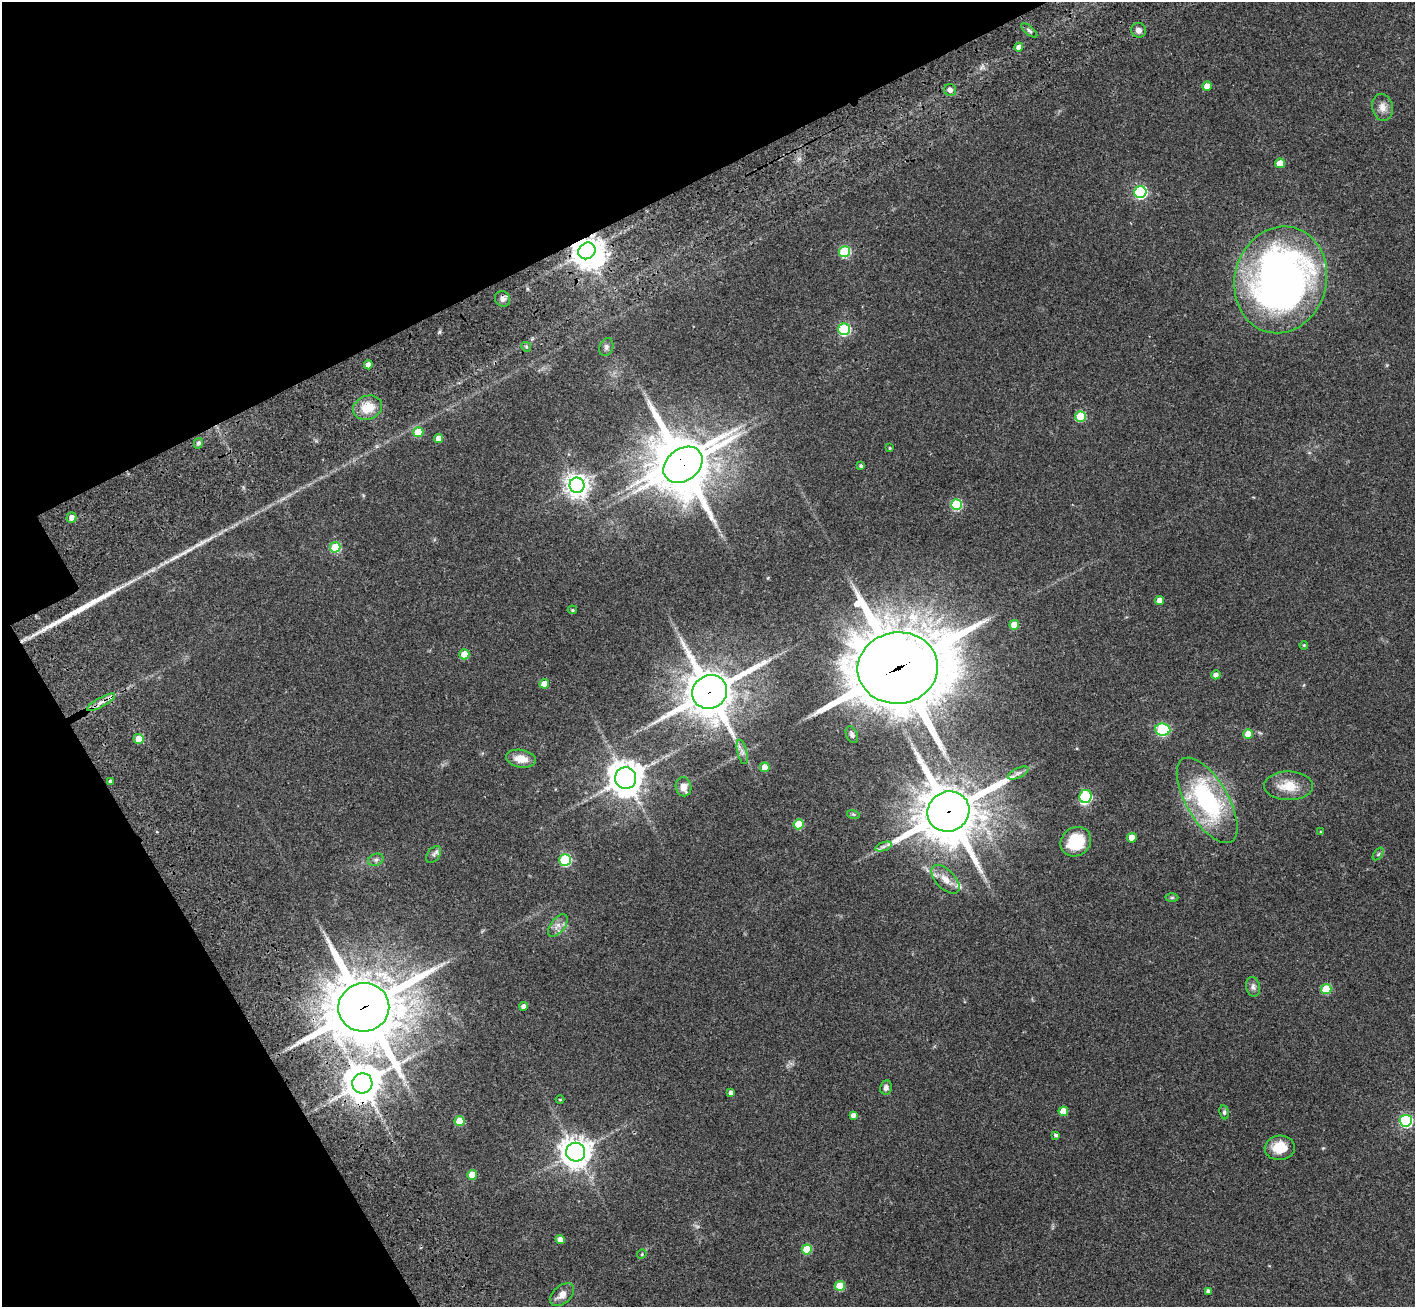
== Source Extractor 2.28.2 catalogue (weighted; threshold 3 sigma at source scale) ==
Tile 5 of 4 x 4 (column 1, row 2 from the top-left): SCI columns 162-1574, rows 3051-4355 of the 5971 x 5965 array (HDU 1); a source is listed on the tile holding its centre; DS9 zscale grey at full resolution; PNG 1417 x 1309 px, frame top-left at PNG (2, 2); each listed source drawn as its Kron ellipse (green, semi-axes under 4 px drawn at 4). Shown black and unused: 23% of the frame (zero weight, under 3 of 4 exposures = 9% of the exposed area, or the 3 px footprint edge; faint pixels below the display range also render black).
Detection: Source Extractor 2.28.2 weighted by HDU 2 'WHT'; one run over the whole footprint, this tile lists its part. Background 0.0324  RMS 0.0051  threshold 0.0228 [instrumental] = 3 sigma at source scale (4.5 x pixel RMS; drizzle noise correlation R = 1.50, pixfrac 1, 0.05/0.05 arcsec/px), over >= 5 px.
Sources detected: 96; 1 too faint to see at this stretch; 1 inside a brighter object's white glare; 1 long thin detection or spike segment (spike, bleed or trail) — neither listed nor drawn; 4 inside a brighter listed object's ellipse — not listed separately; the other 89 listed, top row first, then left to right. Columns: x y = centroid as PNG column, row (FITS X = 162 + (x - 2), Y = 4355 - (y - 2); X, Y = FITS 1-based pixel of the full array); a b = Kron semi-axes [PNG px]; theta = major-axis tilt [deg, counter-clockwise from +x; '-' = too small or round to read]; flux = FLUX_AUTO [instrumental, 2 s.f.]
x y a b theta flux
1029 30 10 4 -39 1.1
1139 30 7 7 - 2.2
1019 47 4 4 - 2.1
1207 86 5 4 - 5.1
950 90 6 6 - 1.9
1382 107 13 10 -76 3.7
1280 163 5 5 - 8.1
1140 192 6 6 - 75
587 251 9 8 - 660
844 251 5 5 - 34
1281 280 54 46 75 290
503 299 8 7 - 1.8
844 329 6 6 - 53
526 347 5 4 - 0.68
606 347 9 6 71 1.5
368 365 4 4 - 2.4
367 408 15 11 21 9.4
1080 416 5 5 - 23
418 432 5 5 - 12
439 438 4 4 - 4.5
198 443 5 4 - 1.2
890 448 3 3 - 0.44
683 465 21 16 37 1700
861 466 4 4 - 0.86
577 485 7 7 - 390
956 505 5 5 - 40
71 517 5 5 - 2.8
335 547 5 5 - 22
1159 600 4 4 - 3.2
572 610 4 4 - 0.63
1014 625 5 5 - 8.7
1304 645 4 3 - 0.42
464 654 5 5 - 10
898 668 40 35 7 4100
1216 675 4 4 - 1.9
544 684 4 4 - 5.7
710 692 18 16 32 1800
101 702 16 4 29 3
1163 730 7 6 - 57
1248 734 5 5 - 8.5
852 735 9 5 -67 1.3
139 739 5 5 - 12
742 752 12 5 -76 1.8
521 759 15 9 -10 6.6
765 767 5 4 - 6.5
1018 773 11 5 26 1.7
626 778 11 10 - 810
110 782 4 3 - 1.8
1288 786 24 14 -1 9.9
683 787 9 8 - 3.6
1086 796 7 6 - 49
1207 800 48 21 -59 60
948 811 21 20 - 2500
853 814 6 4 -18 0.69
799 824 5 5 - 17
1320 832 3 3 - 0.41
1132 838 5 5 - 7.5
1076 842 16 14 38 18
883 847 9 4 19 1.4
1378 854 7 3 53 0.68
434 855 9 6 54 1.3
376 860 8 6 21 1.4
565 860 6 5 - 45
945 879 18 9 -46 5.1
1172 898 6 4 1 0.64
558 925 13 7 52 2.8
1253 987 10 7 -77 1.7
1326 989 5 5 - 19
524 1006 4 4 - 2.4
364 1007 25 24 - 3500
362 1083 10 10 - 1100
886 1087 7 6 - 1.9
731 1093 4 4 - 2.1
560 1100 4 3 - 0.38
1063 1111 5 4 - 7.4
1224 1112 7 4 -82 0.85
853 1115 4 4 - 2.5
459 1121 5 5 - 16
1406 1121 6 6 - 71
1056 1135 4 3 - 0.96
1280 1148 15 12 4 10
576 1152 9 9 - 590
472 1175 5 4 - 8.1
560 1239 4 4 - 3.7
807 1249 5 5 - 17
642 1254 5 4 - 0.49
840 1286 5 5 - 16
1208 1291 4 4 - 1.4
562 1295 14 9 41 4.2
Overlapping masked pixels (flux is a lower limit): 7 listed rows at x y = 587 251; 683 465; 898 668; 710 692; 948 811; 364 1007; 362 1083